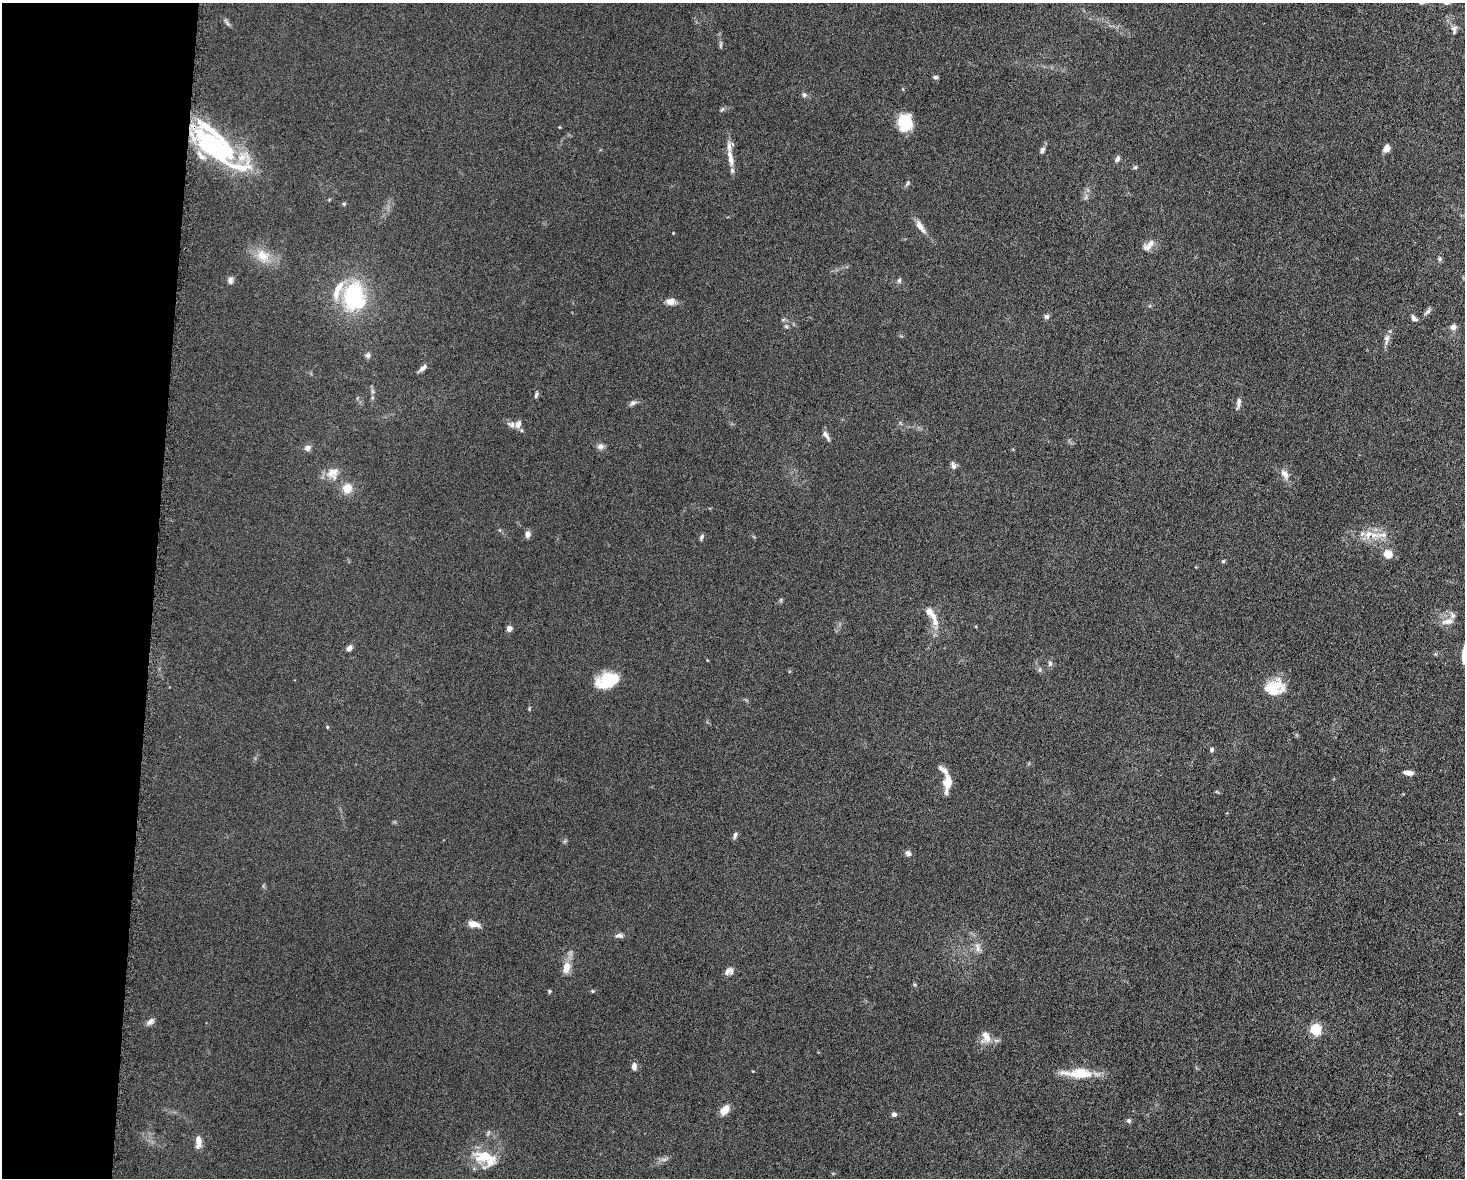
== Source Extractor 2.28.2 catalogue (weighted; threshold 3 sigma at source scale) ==
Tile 4 of 3 x 4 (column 1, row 2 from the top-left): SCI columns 231-1693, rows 2360-3535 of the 4746 x 4719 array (HDU 1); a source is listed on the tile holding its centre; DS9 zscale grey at full resolution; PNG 1467 x 1180 px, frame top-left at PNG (2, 3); no overlay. Shown black and unused: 10% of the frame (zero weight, under 5 of 10 exposures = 2% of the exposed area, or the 3 px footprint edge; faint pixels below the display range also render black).
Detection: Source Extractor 2.28.2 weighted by HDU 2 'WHT'; one run over the whole footprint, this tile lists its part. Background 0.0231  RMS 0.0021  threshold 0.00861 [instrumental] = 3 sigma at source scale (4.09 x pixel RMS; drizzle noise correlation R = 1.36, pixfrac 0.8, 0.05/0.05 arcsec/px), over >= 5 px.
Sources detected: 104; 4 inside a brighter object's white glare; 1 long thin detection or spike segment (spike, bleed or trail) — not listed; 15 inside a brighter listed object's ellipse — not listed separately; the other 84 listed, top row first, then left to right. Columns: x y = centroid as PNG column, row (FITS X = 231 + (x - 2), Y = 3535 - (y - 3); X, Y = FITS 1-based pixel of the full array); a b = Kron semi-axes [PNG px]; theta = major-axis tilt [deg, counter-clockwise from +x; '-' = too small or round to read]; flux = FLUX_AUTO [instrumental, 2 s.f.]
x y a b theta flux
227 22 13 3 -55 0.45
1454 29 13 7 83 0.83
721 45 8 4 81 0.32
935 77 6 5 - 0.38
804 95 6 6 - 0.43
722 109 7 5 58 0.34
905 122 16 12 -89 7.3
729 147 19 6 -85 1.3
215 148 63 21 -54 19
1387 148 8 7 - 1.2
1042 150 8 6 59 0.54
1117 158 8 5 69 0.6
1135 167 6 5 - 0.3
732 170 7 6 - 0.49
908 183 6 4 49 0.29
344 204 5 4 - 0.26
920 227 21 7 -55 1.5
673 233 3 2 - 0.12
1150 244 13 8 60 1.2
262 256 19 15 -52 3.4
1439 259 6 6 - 0.35
230 280 9 7 90 0.67
899 280 7 5 88 0.41
353 296 29 20 74 16
670 302 11 9 4 1.2
1427 312 11 5 44 0.54
1046 317 6 5 - 0.58
1414 318 8 5 -55 0.6
786 326 6 4 -45 0.29
1453 327 6 5 - 1.1
1386 339 13 7 84 0.93
368 355 7 7 - 0.54
423 368 12 5 42 0.74
536 395 8 4 74 0.36
1239 402 14 5 83 0.75
633 403 8 7 - 0.56
511 424 11 7 -22 0.83
518 424 9 6 72 1.1
826 435 13 5 -52 0.78
600 447 9 7 -1 0.75
308 448 7 6 - 0.87
953 466 10 5 -65 0.62
333 473 18 16 49 2.5
1285 474 13 7 -54 1.3
347 488 11 10 - 2.5
528 534 7 6 - 0.97
1368 534 14 10 45 2.1
1383 535 11 7 8 1.2
702 537 9 4 61 0.34
1388 554 5 5 - 6.4
1223 561 5 4 - 0.28
933 616 12 7 -68 1.3
1448 621 17 8 12 1.5
509 629 6 6 - 0.82
349 648 7 5 52 0.78
707 660 3 3 - 0.12
1050 663 7 5 77 0.48
606 680 23 16 35 6.2
1277 686 22 19 23 3.7
327 727 4 3 - 0.16
1211 749 5 5 - 0.43
1408 773 11 5 -7 1.1
948 782 18 8 85 2.9
735 835 9 5 73 0.5
908 853 7 6 - 0.7
473 924 13 7 -11 1.6
619 936 11 6 -4 0.71
977 948 14 7 -80 1.1
566 968 18 11 76 2.1
729 971 12 9 23 0.94
549 991 6 4 -90 0.21
592 991 4 4 - 0.2
150 1022 12 7 33 0.77
1316 1030 5 5 - 20
986 1037 18 12 -78 2
634 1066 9 6 -86 0.86
1080 1073 30 13 -1 5.1
724 1110 11 7 52 2.3
894 1114 5 5 - 0.61
1460 1114 4 2 - 0.13
1128 1121 6 6 - 0.38
198 1142 15 7 90 1.5
484 1156 33 18 5 5.5
664 1159 7 4 1 0.48
Overlapping masked pixels (flux is a lower limit): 1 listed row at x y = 215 148